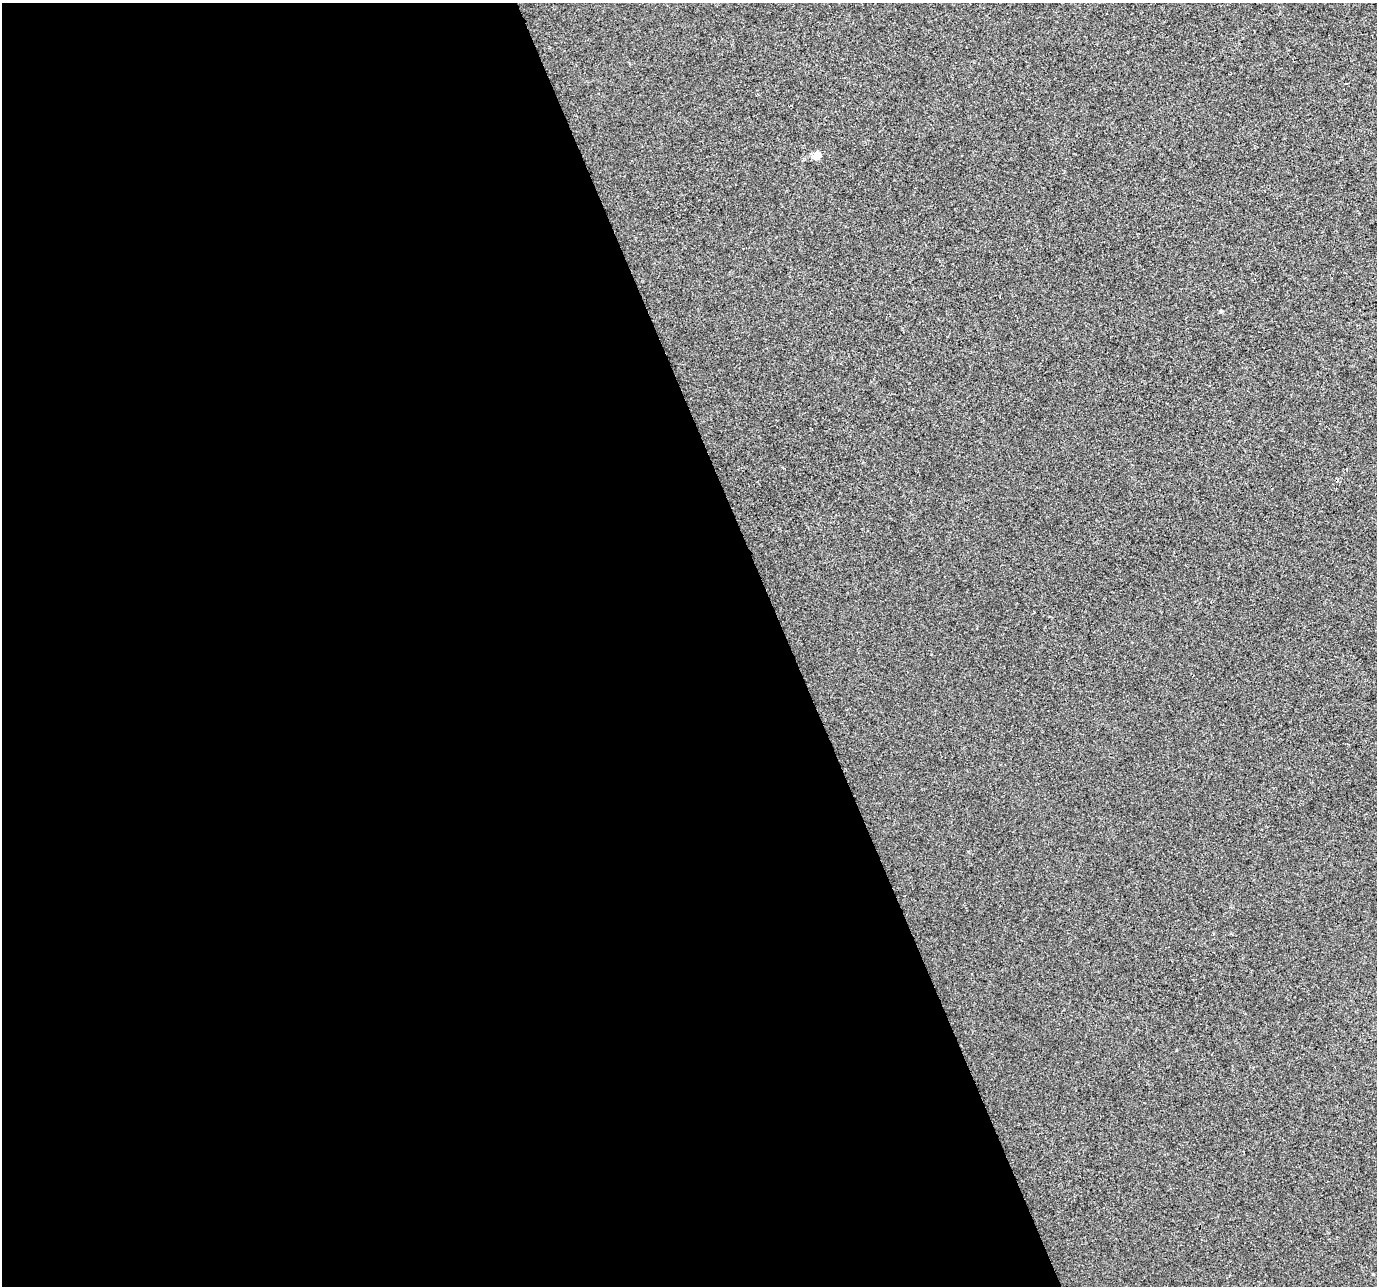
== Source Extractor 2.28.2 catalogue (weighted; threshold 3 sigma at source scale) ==
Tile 9 of 4 x 4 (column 1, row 3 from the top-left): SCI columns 2-1376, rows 1414-2697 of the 5501 x 5340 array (HDU 1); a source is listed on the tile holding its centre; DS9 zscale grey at full resolution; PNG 1379 x 1288 px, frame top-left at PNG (2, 3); no overlay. Shown black and unused: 57% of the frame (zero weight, under 2 of 3 exposures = <1% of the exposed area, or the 3 px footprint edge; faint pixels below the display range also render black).
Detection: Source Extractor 2.28.2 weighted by HDU 2 'WHT'; one run over the whole footprint, this tile lists its part. Background -1.26e-04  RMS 0.0056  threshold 0.0253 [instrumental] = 3 sigma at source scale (4.5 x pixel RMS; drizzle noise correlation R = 1.50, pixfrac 1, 0.0396/0.0396 arcsec/px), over >= 5 px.
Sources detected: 3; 1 cosmic-ray / hot-pixel residue — not listed; the other 2 listed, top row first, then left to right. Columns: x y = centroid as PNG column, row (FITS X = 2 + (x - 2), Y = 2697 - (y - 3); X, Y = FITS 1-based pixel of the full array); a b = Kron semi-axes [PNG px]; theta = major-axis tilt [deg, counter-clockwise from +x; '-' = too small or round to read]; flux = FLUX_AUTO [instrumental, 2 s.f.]
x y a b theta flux
817 155 9 7 66 4.5
1221 311 4 3 - 1.1